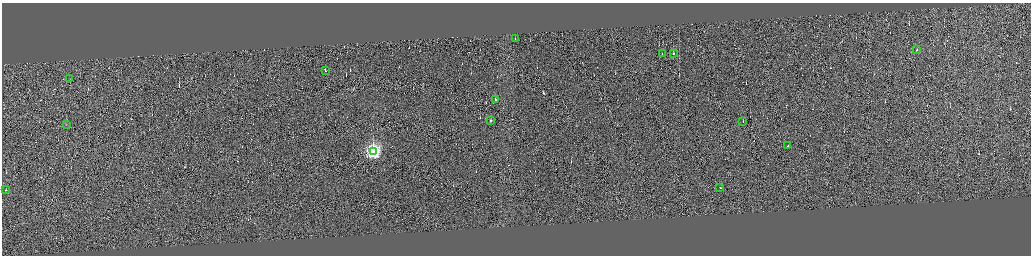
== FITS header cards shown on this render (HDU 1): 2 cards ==
NAXIS1  =                 4116
NAXIS2  =                 1014

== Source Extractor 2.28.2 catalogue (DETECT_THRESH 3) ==
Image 4116 x 1014 px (HDU 1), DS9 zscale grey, zoomed out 1/4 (1 PNG px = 4 x 4 image px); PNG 1033 x 258 px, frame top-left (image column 4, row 1011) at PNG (2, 3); each listed source drawn as its Kron ellipse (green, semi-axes under 4 px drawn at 4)
Background -0.188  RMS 3.8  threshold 11.4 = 3 sigma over >= 5 px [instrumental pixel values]
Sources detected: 308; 294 cannot appear on this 1/4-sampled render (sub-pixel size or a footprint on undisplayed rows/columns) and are neither listed nor drawn; the other 14 listed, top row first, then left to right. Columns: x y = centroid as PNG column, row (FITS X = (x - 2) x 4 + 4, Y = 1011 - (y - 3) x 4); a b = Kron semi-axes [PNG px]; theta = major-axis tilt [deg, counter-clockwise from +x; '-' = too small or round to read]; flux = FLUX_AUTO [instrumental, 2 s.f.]
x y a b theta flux
515 38 2 1 - 4600
917 49 2 1 - 50000
662 53 2 1 - 32000
673 53 2 1 - 5400
325 70 2 1 - 52000
70 79 2 1 - 240
495 99 2 1 - 89000
490 121 2 2 - 15000
743 121 2 1 - 32000
66 124 2 1 - 26000
788 145 2 1 - 11000
373 151 4 4 - 790000
720 187 3 1 - 120000
5 190 2 2 - 2500
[294 sub-pixel or undisplayed-footprint detections neither listed nor drawn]